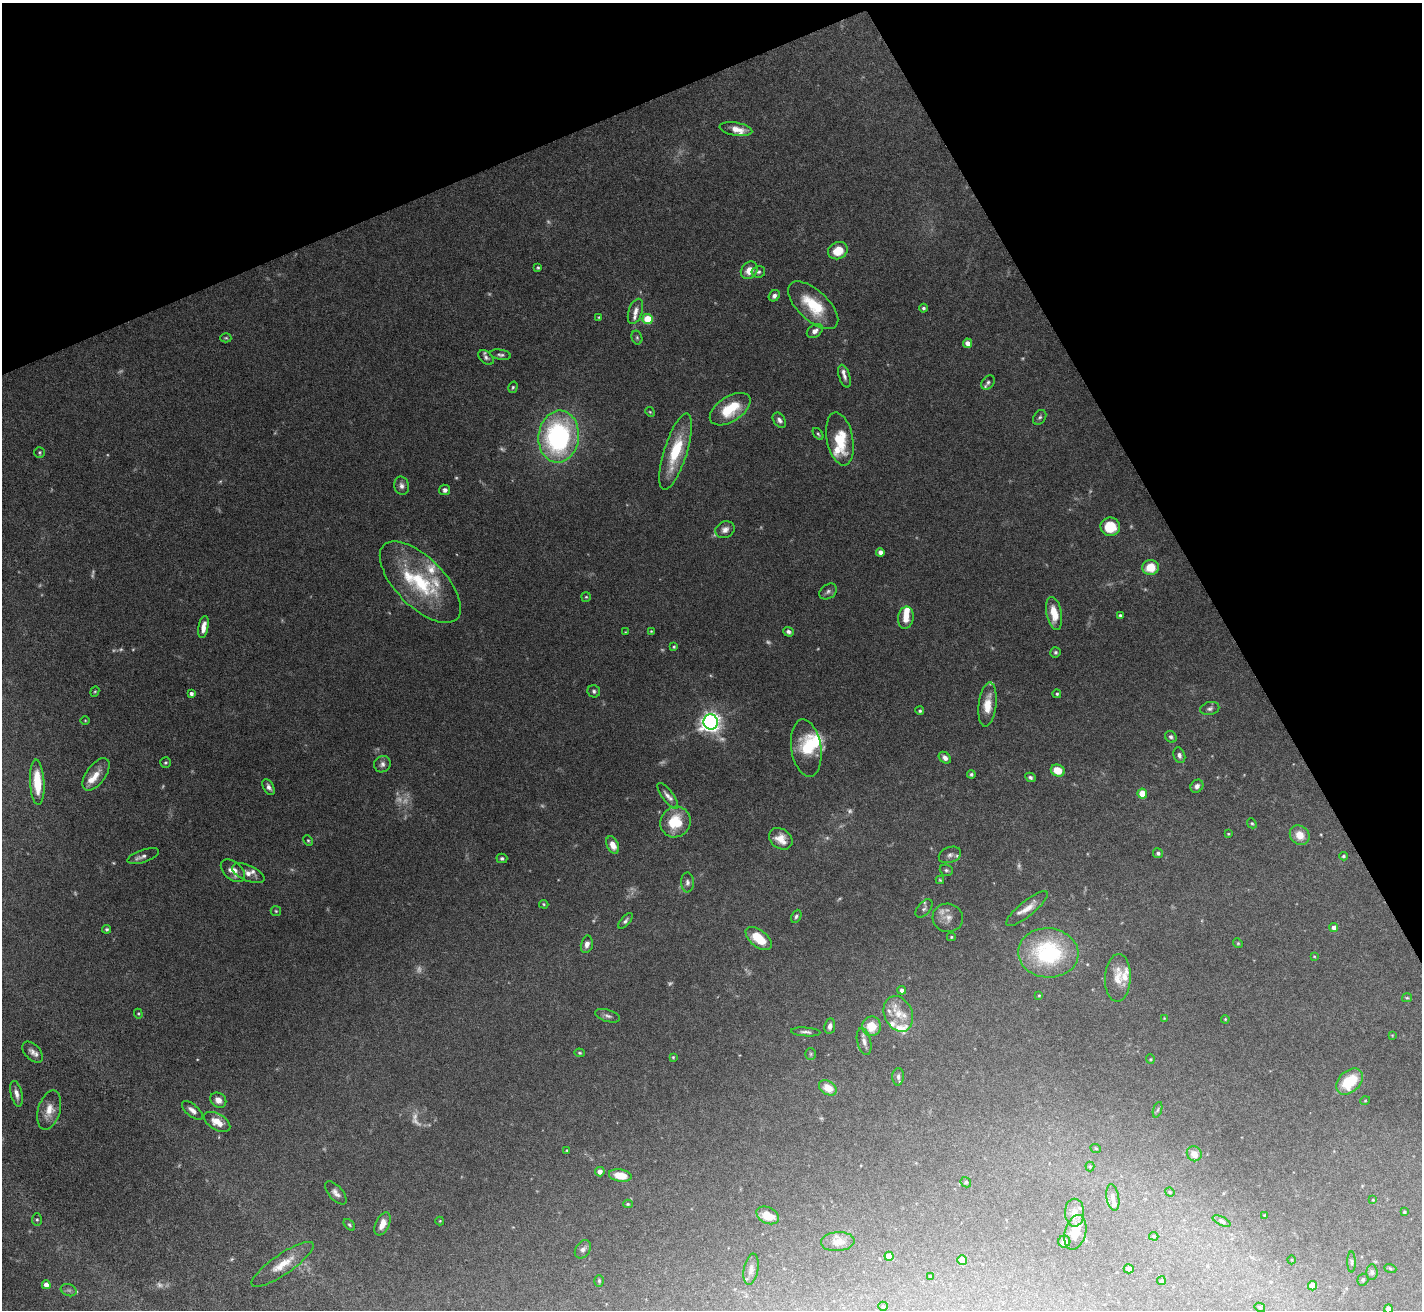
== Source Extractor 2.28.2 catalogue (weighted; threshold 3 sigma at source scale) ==
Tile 3 of 4 x 4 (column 3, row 1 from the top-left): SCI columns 2843-4262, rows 4078-5385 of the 5683 x 5672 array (HDU 1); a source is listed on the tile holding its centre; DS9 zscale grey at full resolution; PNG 1424 x 1312 px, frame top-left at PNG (2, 3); each listed source drawn as its Kron ellipse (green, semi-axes under 4 px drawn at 4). Shown black and unused: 23% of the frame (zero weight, under 5 of 10 exposures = <1% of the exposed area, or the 3 px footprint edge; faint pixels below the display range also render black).
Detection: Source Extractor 2.28.2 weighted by HDU 2 'WHT'; one run over the whole footprint, this tile lists its part. Background 0.105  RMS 0.0028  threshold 0.0116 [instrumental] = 3 sigma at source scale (4.09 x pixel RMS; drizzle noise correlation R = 1.36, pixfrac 0.8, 0.05/0.05 arcsec/px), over >= 5 px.
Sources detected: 240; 37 too faint to see at this stretch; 1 inside a brighter object's white glare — neither listed nor drawn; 25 inside a brighter listed object's ellipse — not listed separately; the other 177 listed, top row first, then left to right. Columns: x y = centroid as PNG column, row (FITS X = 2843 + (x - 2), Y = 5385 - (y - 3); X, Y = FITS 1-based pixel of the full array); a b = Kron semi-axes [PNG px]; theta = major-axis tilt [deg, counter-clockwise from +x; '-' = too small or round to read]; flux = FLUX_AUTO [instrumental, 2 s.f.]
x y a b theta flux
736 129 16 6 -9 2.6
838 251 10 8 26 5.5
538 268 3 3 - 0.35
749 270 9 7 49 2.7
758 272 7 5 9 0.57
774 296 6 5 - 0.98
813 305 31 15 -43 10
923 308 4 4 - 0.51
635 311 13 7 71 1.7
599 317 4 3 - 0.22
648 319 5 5 - 9.2
815 331 9 6 36 1.4
226 338 5 4 - 0.35
637 338 7 5 -75 0.52
968 343 5 4 - 1.8
500 355 11 5 -9 0.71
486 358 9 6 -42 0.72
844 376 12 5 -72 1
988 382 8 6 54 0.6
513 387 6 4 74 0.43
730 409 23 12 33 9.8
650 412 5 4 - 0.3
1040 417 8 6 55 0.6
779 420 8 5 -54 0.92
818 434 7 4 -51 0.42
559 437 26 20 83 52
840 439 27 13 -79 8.9
39 452 5 5 - 0.39
676 452 40 11 72 13
402 486 9 7 -75 1.1
445 490 5 5 - 0.95
1110 527 9 9 - 7.2
725 530 10 8 25 1.5
880 552 4 4 - 1.2
1151 567 8 7 - 5.7
420 582 52 24 -45 21
828 591 9 7 34 0.86
586 597 5 4 - 0.33
1054 613 16 7 -79 5
1120 615 3 3 - 0.54
906 618 11 7 80 3
203 627 11 5 80 2
651 631 3 3 - 0.23
625 632 3 3 - 0.19
788 632 5 4 - 0.74
674 647 3 3 - 0.33
1055 652 5 5 - 0.51
594 691 6 6 - 0.63
95 692 5 4 - 0.31
191 694 4 4 - 0.76
1057 694 4 4 - 0.4
988 704 22 9 83 4.4
1210 709 10 6 14 0.82
920 711 4 4 - 0.45
85 720 5 3 - 0.23
711 722 7 7 - 170
1171 737 6 5 - 0.72
806 748 29 15 -81 8
1179 755 8 5 -70 0.87
945 758 7 5 -42 1.2
165 763 5 5 - 0.46
382 764 9 8 - 1.1
1058 770 7 5 -21 4.4
96 774 19 9 54 3.2
971 774 4 4 - 0.44
1030 777 5 4 - 0.59
37 782 23 7 -87 8
1197 786 7 6 - 1
269 787 9 5 -60 1.1
1142 794 5 5 - 6.1
668 796 15 5 -53 1.5
675 822 16 14 50 9.1
1252 823 5 4 - 0.35
1228 834 3 3 - 0.23
1300 835 10 9 - 3.4
781 839 12 9 -34 3.4
308 840 5 4 - 0.33
613 845 9 6 -65 2.3
1158 853 5 5 - 0.59
950 855 11 7 22 1.1
143 856 16 6 19 1.2
1343 856 4 3 - 0.36
502 858 5 4 - 0.57
946 870 7 5 -23 0.57
233 871 14 9 -40 2.5
248 873 17 8 -24 1.8
940 880 4 4 - 0.29
687 882 10 6 -88 0.96
544 904 5 4 - 0.34
924 908 11 6 51 0.75
1027 909 26 7 39 2.7
276 911 5 5 - 0.38
796 916 7 4 63 0.55
948 918 15 14 - 2.5
626 921 9 4 48 0.68
1334 927 4 4 - 1.5
107 929 4 4 - 0.47
951 937 4 4 - 0.33
759 938 15 8 -38 7
1238 943 5 4 - 0.32
587 944 9 6 77 1.2
1048 953 30 24 -4 28
1314 956 4 4 - 0.21
1118 978 24 13 87 4.2
902 990 4 4 - 0.87
1039 995 4 3 - 0.24
1407 998 5 4 - 0.29
138 1014 5 4 - 0.3
898 1014 18 14 -65 4.6
608 1016 13 5 -17 1
1164 1018 4 3 - 0.2
1225 1019 4 3 - 0.27
830 1026 8 5 81 1.2
871 1026 10 9 - 5.2
806 1032 15 4 -4 0.88
1392 1035 4 3 - 0.2
864 1041 13 7 -77 1.5
33 1052 12 7 -46 1.3
580 1053 5 4 - 0.33
811 1054 6 5 - 0.42
673 1057 4 3 - 0.29
1150 1059 4 4 - 0.28
898 1077 9 6 88 0.73
1349 1081 15 10 42 10
828 1088 9 6 -32 3.6
16 1094 13 5 -77 1.4
218 1100 8 7 - 2
1365 1101 5 3 - 0.22
49 1110 20 11 74 3.4
192 1110 13 6 -39 1.5
1158 1110 8 3 71 0.42
217 1122 14 8 -31 4.1
1096 1149 5 3 - 0.24
567 1150 3 3 - 0.24
1194 1154 8 7 - 2.7
1090 1167 5 4 - 0.36
600 1172 5 5 - 1.3
620 1175 11 6 -9 4.5
966 1182 5 5 - 0.37
1170 1192 5 4 - 0.32
336 1193 14 7 -48 1.4
1113 1197 13 6 -80 1.1
1373 1200 4 3 - 0.21
628 1204 5 4 - 0.34
1404 1212 4 3 - 0.33
1075 1213 14 9 -90 2.8
768 1215 12 8 -26 4.7
1264 1215 4 3 - 0.19
37 1219 6 5 - 0.42
440 1221 4 4 - 0.23
1222 1221 10 4 -24 0.54
382 1224 12 7 65 2.4
349 1225 7 4 -45 0.46
1075 1232 18 10 75 4.9
1154 1236 5 4 - 0.32
1064 1241 6 6 - 2.2
838 1242 17 9 5 2.6
583 1249 10 7 56 0.95
889 1256 4 4 - 4.3
962 1260 5 4 - 3.9
1292 1260 4 3 - 0.19
1352 1262 10 4 -89 0.5
283 1264 37 10 34 5.3
1390 1268 6 4 -20 0.29
751 1269 16 7 80 1.4
1129 1269 5 4 - 0.83
1372 1272 8 5 -88 0.64
930 1276 4 3 - 0.24
1363 1280 6 5 - 0.46
599 1281 6 5 - 0.38
1161 1281 4 4 - 0.54
46 1285 4 4 - 1.9
1312 1286 5 4 - 3.5
69 1290 8 6 -19 0.82
883 1306 5 4 - 0.29
1260 1307 5 4 - 0.25
1388 1309 4 4 - 1.1
Isophote crosses this tile's border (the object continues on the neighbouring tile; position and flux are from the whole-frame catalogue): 1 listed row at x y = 1388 1309